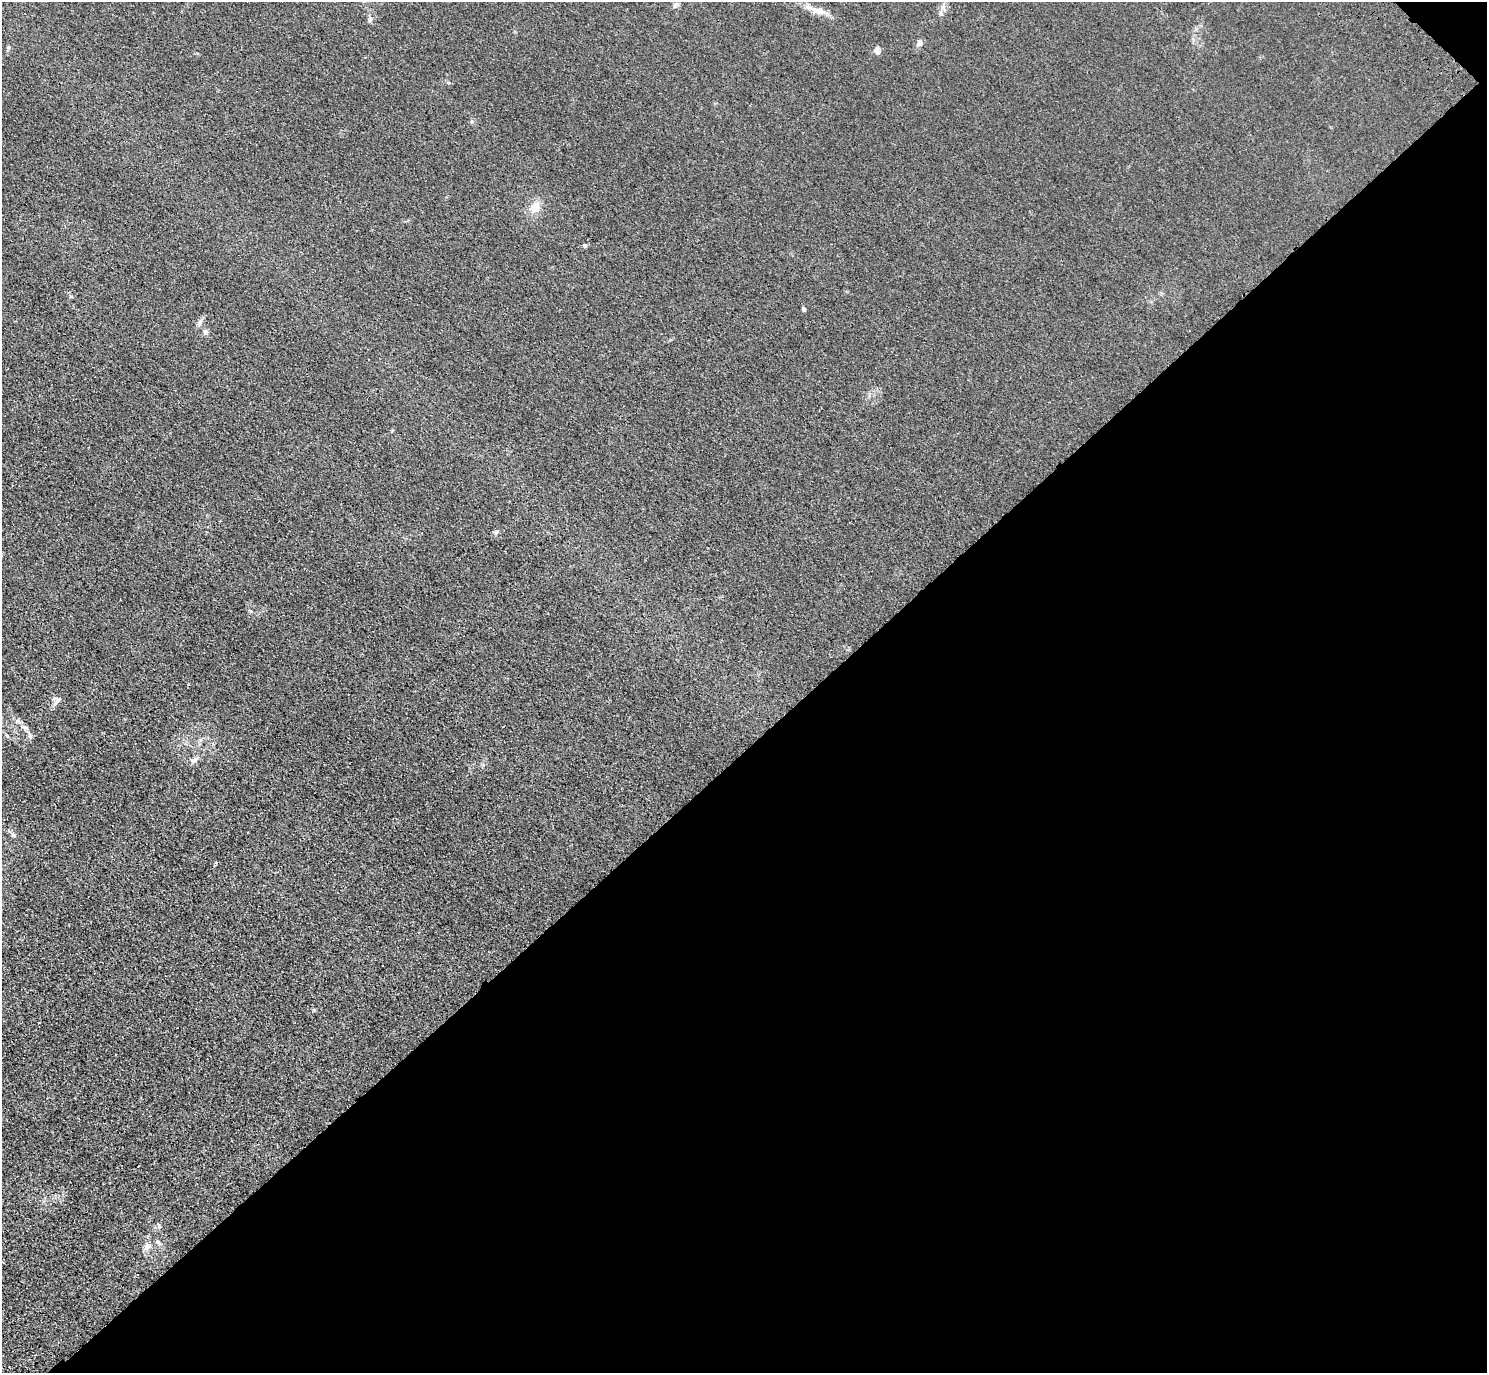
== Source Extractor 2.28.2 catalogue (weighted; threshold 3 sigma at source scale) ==
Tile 12 of 4 x 4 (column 4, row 3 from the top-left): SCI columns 4545-6029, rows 1759-3129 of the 6120 x 6120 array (HDU 1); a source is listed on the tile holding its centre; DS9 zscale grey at full resolution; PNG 1489 x 1375 px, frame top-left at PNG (2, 2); no overlay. Shown black and unused: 46% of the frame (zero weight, under 3 of 4 exposures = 6% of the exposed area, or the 3 px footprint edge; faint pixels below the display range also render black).
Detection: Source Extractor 2.28.2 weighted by HDU 2 'WHT'; one run over the whole footprint, this tile lists its part. Background 0.0132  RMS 0.0053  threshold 0.024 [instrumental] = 3 sigma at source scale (4.5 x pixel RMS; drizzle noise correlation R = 1.50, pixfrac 1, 0.05/0.05 arcsec/px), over >= 5 px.
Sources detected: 17; all 17 listed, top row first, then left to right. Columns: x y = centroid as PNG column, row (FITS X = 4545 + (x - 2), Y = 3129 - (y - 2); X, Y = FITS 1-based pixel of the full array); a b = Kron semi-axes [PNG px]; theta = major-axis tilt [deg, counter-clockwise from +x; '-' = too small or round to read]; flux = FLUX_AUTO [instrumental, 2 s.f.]
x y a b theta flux
676 5 9 5 53 1.4
819 11 19 8 -14 5.5
370 20 7 6 - 1.4
920 43 7 6 - 2.4
8 47 6 5 - 0.89
877 52 10 7 -56 1.9
535 207 14 11 53 5.5
585 246 5 4 - 0.71
803 309 5 4 - 0.89
205 332 7 5 -67 1.7
57 701 15 5 53 1.9
18 721 8 5 -32 1.5
25 727 11 5 -18 1.6
195 760 9 4 36 1.5
13 835 9 5 -36 1.3
39 1023 2 2 - 0.59
147 1246 12 8 72 3.1
Unlisted compact peaks at least as high as the median listed source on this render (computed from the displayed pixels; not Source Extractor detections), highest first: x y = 496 532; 313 1010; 71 296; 472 121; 483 765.